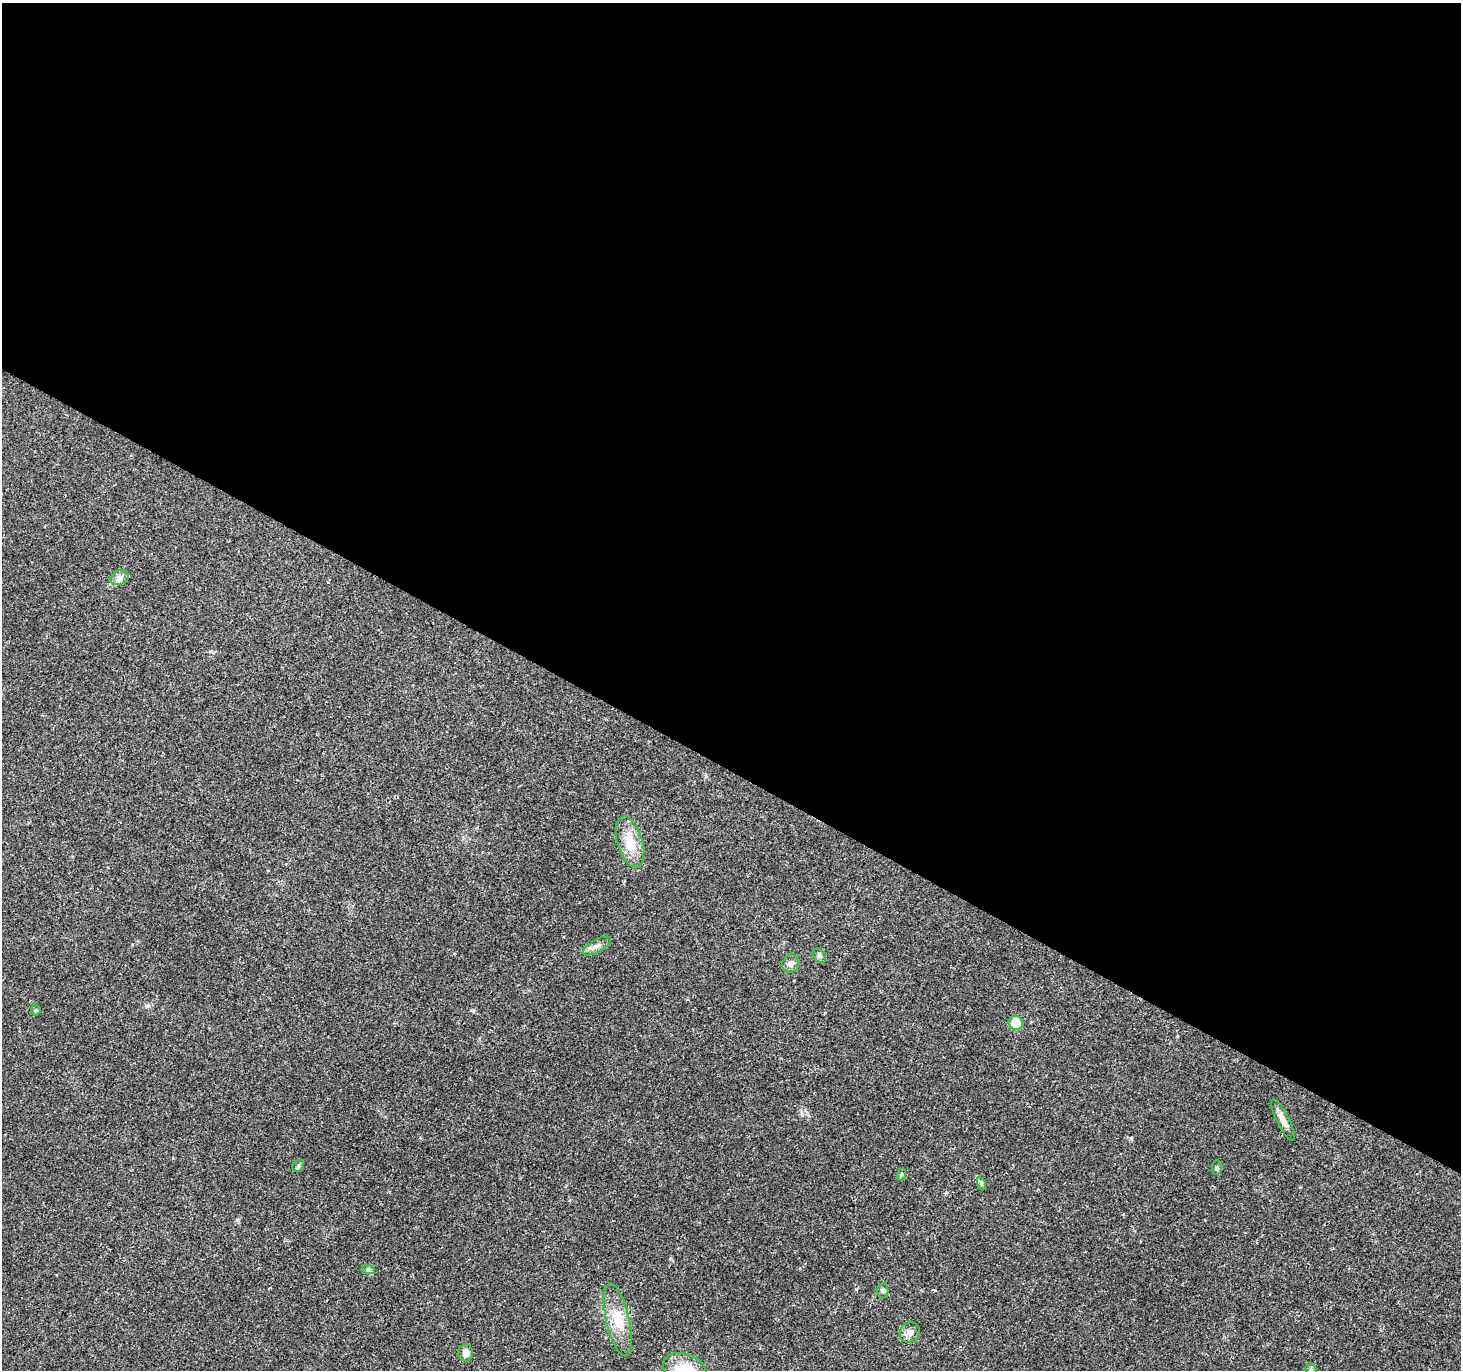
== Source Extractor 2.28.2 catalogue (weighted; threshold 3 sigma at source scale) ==
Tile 3 of 4 x 4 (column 3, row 1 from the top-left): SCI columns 2921-4379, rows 4296-5663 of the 5843 x 5920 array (HDU 1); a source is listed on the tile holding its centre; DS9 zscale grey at full resolution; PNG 1463 x 1372 px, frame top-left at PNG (2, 3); each listed source drawn as its Kron ellipse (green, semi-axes under 4 px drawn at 4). Shown black and unused: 56% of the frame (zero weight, under 2 of 3 exposures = <1% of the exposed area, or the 3 px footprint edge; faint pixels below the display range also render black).
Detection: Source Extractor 2.28.2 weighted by HDU 2 'WHT'; one run over the whole footprint, this tile lists its part. Background 0.0649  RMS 0.0047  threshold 0.0211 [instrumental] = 3 sigma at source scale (4.5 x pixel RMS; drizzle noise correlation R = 1.50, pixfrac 1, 0.0396/0.0396 arcsec/px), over >= 5 px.
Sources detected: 20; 1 cosmic-ray / hot-pixel residue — neither listed nor drawn; the other 19 listed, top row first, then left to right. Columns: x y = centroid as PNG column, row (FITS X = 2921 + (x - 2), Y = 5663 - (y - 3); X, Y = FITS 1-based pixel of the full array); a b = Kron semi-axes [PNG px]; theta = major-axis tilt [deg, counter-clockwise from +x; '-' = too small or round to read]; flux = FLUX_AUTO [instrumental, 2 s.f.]
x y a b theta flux
120 578 9 7 25 1.9
630 842 26 12 -73 11
597 946 15 6 29 2.5
819 956 8 6 -52 1.2
791 964 9 8 - 2.4
36 1010 5 5 - 0.58
1016 1023 7 7 - 13
1283 1120 23 6 -64 3.7
298 1166 6 5 - 0.81
1217 1167 7 4 83 0.81
902 1174 6 4 71 0.64
982 1184 7 4 -71 0.74
368 1270 7 4 -1 0.92
883 1290 7 5 89 0.93
618 1320 37 11 -77 11
910 1332 11 9 40 2.5
466 1353 8 7 - 3.3
685 1370 23 16 -24 17
1311 1370 6 5 - 0.78
Isophote crosses this tile's border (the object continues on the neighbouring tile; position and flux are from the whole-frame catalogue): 2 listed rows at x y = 685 1370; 1311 1370